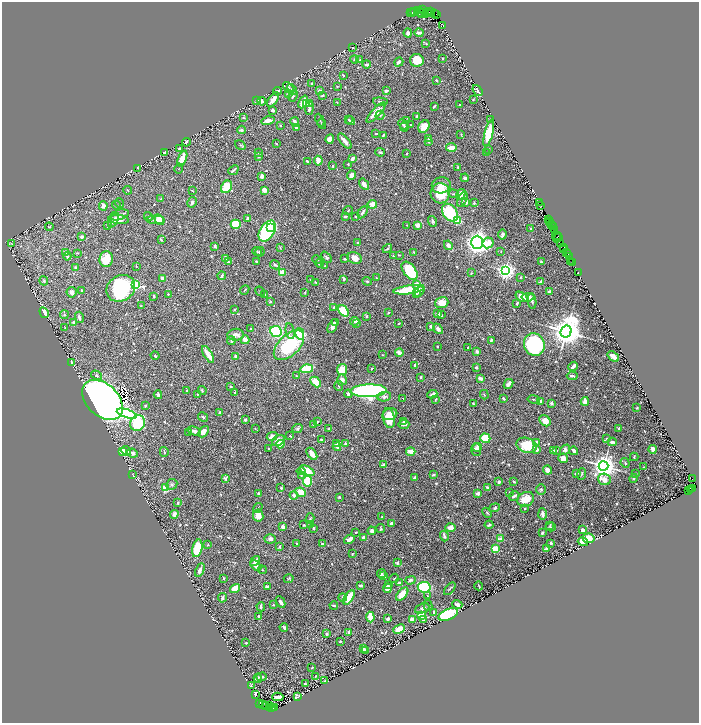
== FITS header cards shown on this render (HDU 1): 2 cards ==
NAXIS1  =                 1393
NAXIS2  =                 1442

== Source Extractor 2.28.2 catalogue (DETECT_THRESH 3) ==
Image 1393 x 1442 px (HDU 1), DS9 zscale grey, zoomed out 1/2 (1 PNG px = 2 x 2 image px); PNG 701 x 725 px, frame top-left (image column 1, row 1442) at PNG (2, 2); each listed source drawn as its Kron ellipse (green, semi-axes under 4 px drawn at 4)
Background 0.86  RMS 0.014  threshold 0.043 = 3 sigma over >= 5 px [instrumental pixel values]
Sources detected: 918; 86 cannot appear on this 1/2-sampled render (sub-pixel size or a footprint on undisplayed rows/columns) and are neither listed nor drawn; of the other 832, the 500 brightest by FLUX_AUTO listed and drawn (332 fainter detections omitted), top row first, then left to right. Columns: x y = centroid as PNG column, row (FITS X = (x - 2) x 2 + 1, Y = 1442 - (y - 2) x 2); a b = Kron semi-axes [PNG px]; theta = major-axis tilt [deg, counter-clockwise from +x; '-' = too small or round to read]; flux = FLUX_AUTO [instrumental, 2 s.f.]
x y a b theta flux
422 10 2 1 - 53
417 11 2 1 - 66
412 12 3 2 - 150
415 12 4 2 - 180
419 12 5 2 - 130
430 12 4 2 - 48
410 13 2 1 - 60
422 13 2 1 - 72
427 13 2 1 - 43
434 13 2 1 - 26
432 14 2 1 - 10
437 14 3 2 - 92
426 15 2 1 - 68
443 25 3 1 - 150
408 33 4 3 - 11
419 33 4 3 - 11
426 43 2 2 - 2.4
353 48 2 2 - 2.6
443 58 2 2 - 3.6
354 59 4 3 - 4.3
360 60 3 2 - 2.6
417 60 7 6 - 94
399 62 5 3 - 14
366 64 4 3 - 7.5
343 75 3 2 - 4
436 80 2 2 - 3.1
312 84 2 2 - 5.8
337 86 2 2 - 3.2
288 88 6 4 -48 6.8
292 89 6 3 -54 3.8
477 90 6 2 -52 8.3
277 91 4 2 - 3.7
320 91 4 3 - 13
386 91 4 3 - 8.3
289 93 3 3 - 9.6
293 96 6 3 62 6.2
322 96 3 2 - 4.1
473 99 3 2 - 2.5
273 100 8 4 55 26
257 101 4 2 - 5.9
262 101 4 3 - 14
303 102 7 3 65 44
337 102 2 2 - 3.5
380 102 7 3 -4 4.7
309 103 2 2 - 4.4
307 104 2 2 - 32
460 105 3 2 - 2.7
434 106 3 2 - 3.7
309 108 7 3 88 13
272 110 3 3 - 8.6
376 113 13 4 47 33
380 115 4 4 - 4.9
417 116 3 2 - 5.7
243 118 3 3 - 4.6
491 119 2 2 - 5.2
320 120 7 3 -63 3.9
349 120 2 2 - 2.9
268 121 6 3 13 31
350 121 4 3 - 4.7
407 121 3 2 - 4.8
295 122 5 2 - 17
322 124 5 2 - 3.2
403 124 5 4 - 5.3
280 125 3 2 - 2.4
410 125 3 2 - 2.6
296 127 3 2 - 9.6
405 127 4 3 - 4.8
424 127 6 5 - 45
242 130 4 3 - 9.8
376 133 3 2 - 3.9
489 133 14 4 76 140
461 134 3 3 - 2.6
383 135 3 2 - 6.6
429 138 3 3 - 19
330 139 4 4 - 23
345 141 9 3 -49 16
186 142 4 3 - 5.4
429 142 3 3 - 3.5
276 144 2 2 - 2.4
240 145 6 3 -33 4.2
451 147 5 3 - 42
179 149 3 3 - 4.4
488 149 4 3 - 4.1
380 152 4 2 - 4.4
164 153 3 3 - 4.2
258 153 3 2 - 2.6
487 153 2 2 - 11
407 154 4 2 - 3.3
258 157 3 3 - 3
182 159 8 4 68 62
353 159 4 2 - 15
318 161 5 3 - 39
308 162 4 2 - 12
348 164 2 2 - 3.6
333 166 2 2 - 12
458 167 3 3 - 3.4
138 168 2 2 - 2.4
179 168 5 3 - 3.2
233 170 5 2 - 8.3
351 175 5 3 - 17
262 176 3 3 - 16
465 178 4 3 - 7.8
364 184 6 3 -55 19
441 185 10 8 12 28
226 187 6 5 - 98
128 190 4 3 - 3.4
264 190 3 3 - 30
192 191 3 2 - 2.5
440 193 10 9 - 88
453 194 5 3 - 4.1
461 194 6 3 59 44
161 199 3 2 - 2.6
462 199 8 4 67 10
192 202 5 3 - 9.7
466 202 4 3 - 8.7
539 202 2 1 - 150
119 203 5 3 - 5.3
474 203 2 2 - 14
372 204 5 4 - 36
116 205 4 3 - 3
541 205 3 2 - 290
103 206 5 4 - 18
348 210 5 2 - 2.9
363 212 7 3 59 10
450 213 9 7 -53 210
119 215 10 5 16 17
148 216 4 3 - 4.5
345 216 3 2 - 8
355 216 3 2 - 3.2
247 219 4 3 - 13
548 219 2 1 - 84
114 220 8 3 61 14
119 220 10 4 -6 40
156 220 9 4 -2 9.8
159 220 6 3 -57 65
458 220 3 3 - 180
432 221 5 3 - 7.5
549 221 2 1 - 250
550 223 3 2 - 310
236 224 5 4 - 120
107 225 3 3 - 2.5
407 225 2 2 - 2.8
418 225 3 3 - 23
551 225 3 1 - 300
552 226 2 1 - 310
49 227 4 3 - 4.5
270 227 4 4 - 160
531 228 4 3 - 3.2
554 229 3 1 - 390
267 231 11 7 57 480
502 234 5 3 - 8.7
556 236 6 1 -78 260
558 236 4 1 - 490
82 237 3 2 - 10
558 237 2 1 - 170
161 240 4 2 - 3.4
477 242 6 6 - 1900
358 243 3 2 - 9.8
488 243 6 5 - 52
12 244 4 3 - 3.2
561 244 2 1 - 130
448 245 5 3 - 20
215 246 3 2 - 11
280 247 4 3 - 2.5
564 247 2 2 - 190
387 248 5 2 - 4.4
564 250 2 1 - 360
257 251 5 3 - 4.3
501 251 4 3 - 2.5
260 252 5 4 - 4.3
414 252 3 2 - 2.4
566 252 3 1 - 330
66 253 3 2 - 2.4
77 253 4 3 - 3.5
568 254 2 1 - 160
393 255 3 2 - 3.8
399 255 3 2 - 2.5
67 256 4 2 - 8.1
569 256 3 1 - 280
326 257 6 3 -48 6.5
225 258 2 2 - 39
354 258 7 5 -22 35
106 259 8 7 - 49
345 259 3 2 - 6.7
317 260 5 3 - 3.3
256 261 2 2 - 7.9
570 261 2 1 - 67
228 262 4 3 - 4
541 262 3 2 - 7.9
319 263 4 3 - 4.7
573 263 2 1 - 250
275 265 5 3 - 5.5
136 266 2 2 - 2.5
325 266 2 2 - 3.4
76 268 3 2 - 10
410 271 10 6 -53 200
505 271 4 4 - 1700
282 272 3 3 - 58
578 272 2 1 - 48
471 273 3 2 - 2.8
222 276 4 2 - 7
521 277 3 2 - 2.6
162 278 3 3 - 15
376 278 2 2 - 3.3
310 280 2 2 - 2.5
344 280 4 3 - 2.6
44 281 4 3 - 5
367 281 5 3 - 5.3
315 282 3 3 - 3.2
541 282 4 3 - 14
417 284 2 2 - 50
135 285 3 3 - 280
121 288 15 12 32 480
81 290 2 2 - 4.5
245 290 5 3 - 3.5
408 290 15 4 7 150
260 291 5 3 - 2.6
419 291 6 3 57 14
71 292 5 5 - 13
549 292 3 3 - 7.7
305 293 4 3 - 2.4
168 294 3 2 - 2.7
265 294 3 3 - 2.9
416 294 3 2 - 4.8
154 296 2 2 - 5.1
521 297 6 4 -36 34
528 297 6 4 6 25
532 301 8 3 -82 7.1
270 302 3 3 - 3.5
442 303 7 5 18 48
517 303 4 2 - 5.8
141 306 4 3 - 2.5
334 307 3 2 - 7.2
234 310 3 2 - 3.2
343 311 6 4 -52 130
44 313 5 3 - 39
388 313 2 2 - 3.8
438 314 3 3 - 14
64 315 4 4 - 3.7
441 315 4 2 - 6.8
367 316 3 3 - 5.4
79 317 6 3 -75 12
355 321 5 2 - 19
74 323 4 3 - 18
335 323 3 3 - 6
399 323 3 2 - 2.5
357 324 3 3 - 2.6
333 326 7 4 65 17
431 326 4 3 - 12
65 328 3 3 - 2.9
251 328 4 2 - 4.5
438 329 6 4 -50 13
290 331 8 3 -79 6.1
566 331 6 5 - 7600
276 332 6 5 - 350
300 334 6 3 -77 220
235 335 8 6 6 20
245 340 4 3 - 24
491 340 3 3 - 4.2
231 341 4 3 - 7.3
534 344 11 10 - 380
289 345 18 10 44 260
437 346 2 2 - 3
468 348 2 2 - 3.6
477 351 4 4 - 7.3
399 353 4 3 - 25
208 354 9 3 -59 47
383 355 3 2 - 2.6
155 356 4 3 - 3.7
236 356 4 3 - 4.8
613 356 6 3 -38 38
71 362 3 2 - 9.4
415 365 3 2 - 4.1
573 366 5 2 - 24
476 367 2 2 - 17
372 368 3 2 - 3.4
307 369 6 4 9 170
342 370 5 5 - 58
97 375 6 4 -33 7.7
296 376 2 2 - 4.7
572 376 5 3 - 6.1
421 377 3 2 - 3.1
480 378 4 3 - 21
342 380 5 5 - 19
316 382 6 3 -45 62
509 384 5 3 - 15
339 386 5 3 - 5.3
231 387 2 2 - 6.2
202 390 4 3 - 3
187 391 2 2 - 7.8
368 391 18 6 2 1500
235 393 2 2 - 3.3
197 394 3 2 - 2.4
348 394 4 3 - 12
432 394 5 2 - 12
158 395 4 3 - 4.3
484 395 5 3 - 2.9
384 397 7 4 14 11
403 398 4 3 - 2.6
503 398 3 2 - 4.9
436 399 4 2 - 3
534 399 6 2 -10 2.8
102 400 24 16 -44 6800
541 401 3 2 - 11
585 401 4 3 - 27
551 403 3 3 - 11
473 404 2 2 - 3.9
145 406 4 3 - 4.7
637 408 2 2 - 3.6
220 412 3 2 - 4.8
127 414 10 4 -18 470
390 414 7 5 23 27
203 417 5 4 - 5
389 418 10 6 -78 58
245 420 3 2 - 9.2
404 421 3 3 - 4.5
545 421 6 5 - 35
317 422 4 3 - 3.2
138 423 8 7 - 180
313 424 3 3 - 2.4
404 424 5 3 - 10
619 428 3 2 - 6.5
255 429 4 3 - 2.5
297 429 5 4 - 4.7
329 429 2 2 - 3.6
194 431 7 4 -13 13
203 432 6 4 49 27
189 433 4 3 - 2.5
272 436 5 3 - 35
290 436 2 2 - 2.7
485 438 5 4 - 84
321 439 3 2 - 2.8
606 439 3 2 - 3.7
278 440 7 5 33 27
536 442 3 2 - 7.5
612 442 4 3 - 8.8
336 443 3 2 - 4.4
280 444 4 3 - 42
345 444 4 2 - 9.8
527 445 10 7 -17 100
337 447 4 3 - 19
477 447 5 2 - 8.2
269 448 2 2 - 2.6
537 449 4 3 - 13
653 449 4 3 - 32
476 450 6 5 - 25
553 450 3 3 - 10
565 450 6 4 51 11
122 451 4 3 - 28
126 451 5 3 - 21
411 451 4 3 - 46
556 451 4 3 - 3.4
574 451 4 3 - 14
164 452 5 2 - 4.1
133 453 5 4 - 14
312 454 7 4 -53 26
634 457 4 2 - 2.8
563 458 5 4 - 26
625 463 5 3 - 6
384 464 4 2 - 10
604 466 5 4 - 4200
644 467 2 2 - 3.3
548 470 4 3 - 28
301 471 4 3 - 7.3
307 471 8 3 -25 81
576 473 4 2 - 11
636 473 4 3 - 2.7
132 474 3 2 - 2.7
581 474 6 2 71 3.6
301 475 4 3 - 2.8
433 475 3 2 - 5.6
415 477 3 2 - 8.4
225 478 4 3 - 9.6
634 478 4 3 - 4.2
604 479 6 5 - 49
692 479 2 2 - 2000
307 481 5 4 - 100
499 482 3 2 - 10
514 482 3 2 - 4
172 484 6 5 - 5.7
165 488 3 3 - 190
281 488 2 2 - 5.3
487 488 4 3 - 7.3
692 488 4 3 - 910
541 490 5 4 - 6.4
690 490 3 1 - 170
689 491 2 1 - 160
300 492 5 4 - 50
509 492 3 2 - 2.9
478 493 3 2 - 13
259 494 3 2 - 11
294 495 4 3 - 13
514 496 5 3 - 9.1
339 497 2 2 - 3.2
526 499 9 7 28 64
178 503 3 3 - 5.4
258 508 5 2 - 2.5
495 508 5 4 - 5.9
525 509 2 2 - 2.9
487 513 5 3 - 3.3
174 514 4 3 - 14
542 514 6 3 -88 15
258 515 6 5 - 27
382 517 2 2 - 3.5
310 519 5 3 - 3.7
392 524 4 3 - 11
304 525 3 3 - 3.2
311 525 3 3 - 4.7
489 525 4 2 - 5.3
550 525 4 2 - 2.8
283 527 3 3 - 23
551 527 5 3 - 3.4
313 528 3 3 - 4.9
381 528 4 3 - 4.9
450 528 5 4 - 26
582 530 3 2 - 16
372 531 4 3 - 23
356 532 3 2 - 3.1
542 533 3 2 - 8.5
444 536 5 3 - 12
364 538 3 3 - 30
589 538 6 4 -11 56
270 539 6 4 3 9.8
349 539 5 3 - 31
500 539 4 3 - 15
583 542 5 3 - 23
297 543 2 2 - 3.4
551 543 2 2 - 8.4
322 544 4 3 - 4.4
208 545 2 2 - 3.3
280 546 3 2 - 6.2
197 548 9 5 77 140
495 549 3 3 - 220
546 549 4 3 - 6.1
352 554 2 2 - 2.9
255 561 5 3 - 13
397 563 3 2 - 8
256 566 6 3 -44 36
200 570 7 3 64 16
262 570 4 3 - 2.9
382 574 5 3 - 6.8
384 576 3 2 - 9.9
224 578 2 2 - 2.5
394 578 5 2 - 2.7
289 579 5 3 - 4.9
410 580 5 4 - 8.5
399 583 2 2 - 18
388 584 4 2 - 4.3
360 585 3 2 - 7.4
267 586 4 3 - 10
479 586 4 1 - 2.9
424 587 6 5 - 220
235 588 5 4 - 60
387 588 5 3 - 31
450 589 7 3 49 3.7
402 594 8 4 49 58
427 596 3 3 - 2.5
343 597 4 3 - 9.1
222 598 5 3 - 8
349 598 8 4 57 91
281 602 6 3 -63 11
457 604 5 3 - 7.9
273 605 3 2 - 3
334 605 4 2 - 5.2
428 606 5 2 - 2.5
261 607 4 2 - 8.6
422 608 7 4 25 11
434 613 4 2 - 6.6
448 614 10 5 23 230
421 615 4 3 - 56
259 617 3 2 - 15
370 617 5 3 - 59
387 619 3 2 - 6.7
412 619 4 3 - 17
423 620 3 3 - 2.9
284 627 4 2 - 9
399 629 6 3 25 55
348 632 2 2 - 11
327 634 4 3 - 7.6
340 641 3 2 - 4.6
246 643 2 2 - 3.5
363 649 3 2 - 15
366 650 3 2 - 6.4
312 667 2 2 - 2.5
262 677 5 3 - 6.7
315 677 4 2 - 3.2
258 678 4 3 - 12
325 681 3 2 - 3.2
305 684 3 2 - 4.4
251 685 4 2 - 2.4
255 694 4 2 - 8.7
278 697 5 2 - 23
297 697 4 3 - 3.1
260 703 4 2 - 200
263 705 3 1 - 170
269 705 3 1 - 110
265 706 3 2 - 100
270 707 3 1 - 230
272 708 3 1 - 390
274 708 3 1 - 270
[332 fainter detections neither listed nor drawn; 86 sub-pixel or undisplayed-footprint detections neither listed nor drawn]